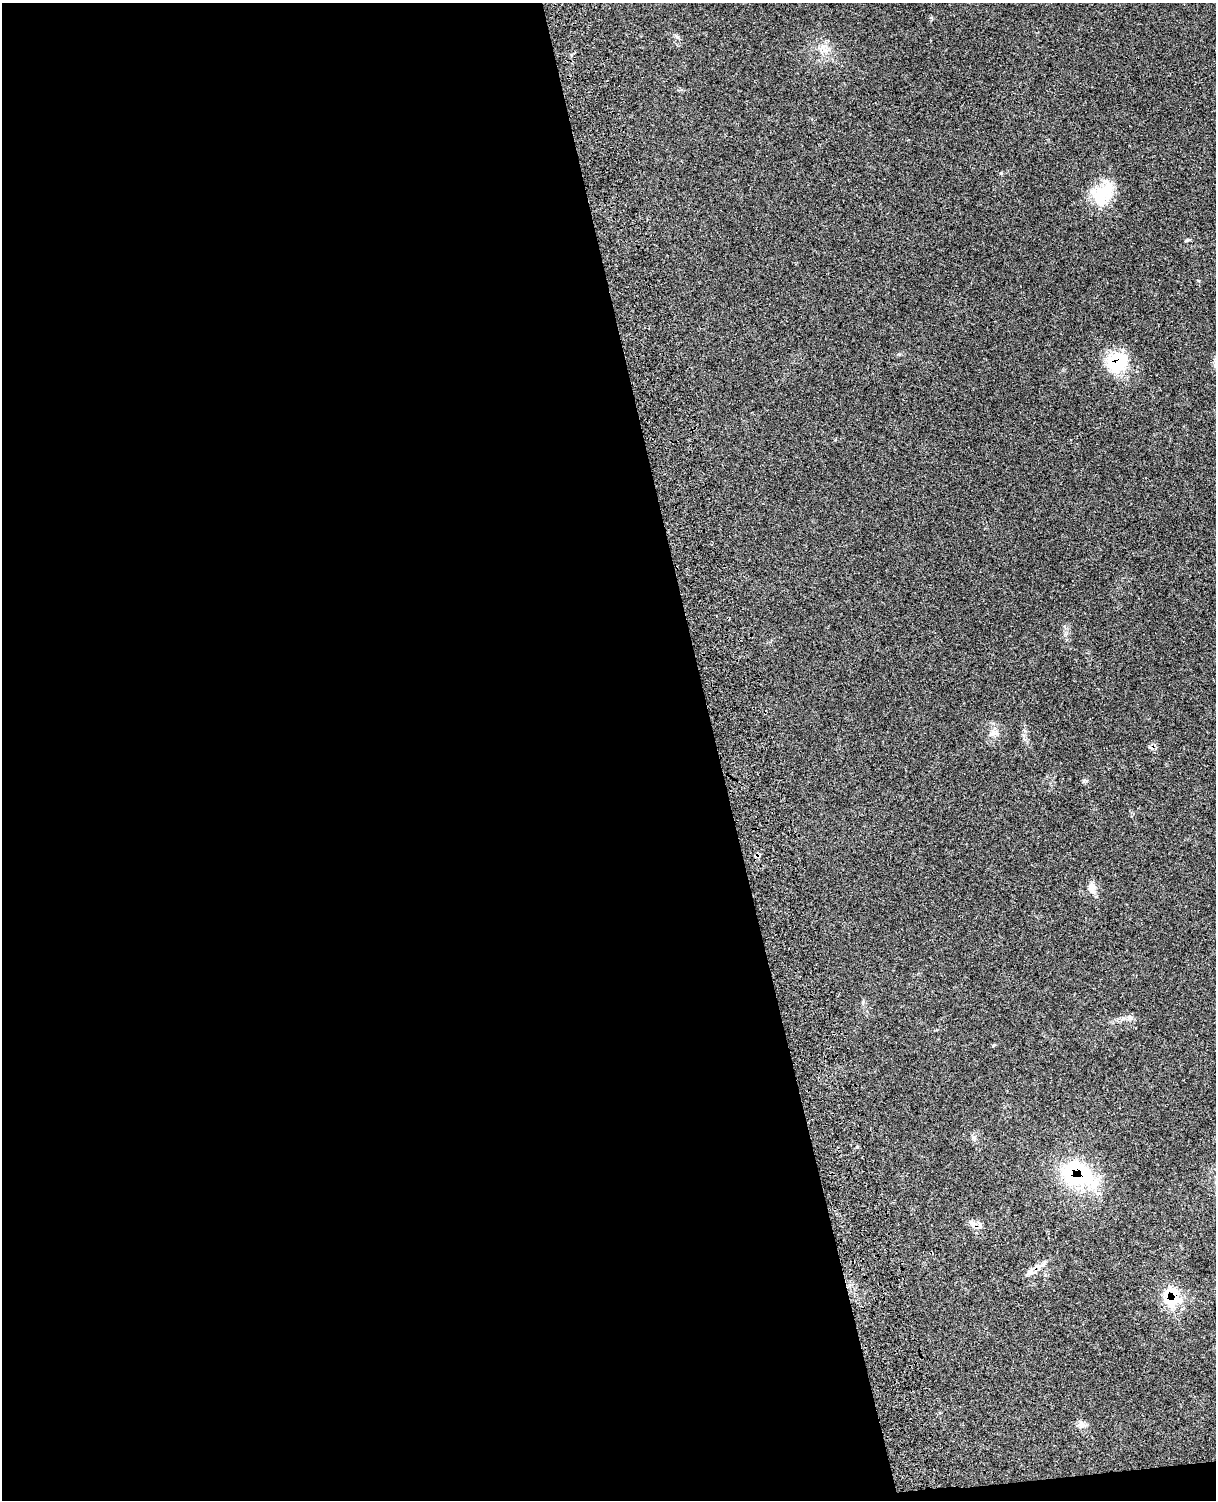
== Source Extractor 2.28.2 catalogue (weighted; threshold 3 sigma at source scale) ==
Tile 9 of 4 x 3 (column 1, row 3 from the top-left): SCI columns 130-1343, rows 278-1775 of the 5102 x 4931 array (HDU 1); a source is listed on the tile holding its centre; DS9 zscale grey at full resolution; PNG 1218 x 1502 px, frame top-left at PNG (2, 3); no overlay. Shown black and unused: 59% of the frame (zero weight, under 3 of 4 exposures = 6% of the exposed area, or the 3 px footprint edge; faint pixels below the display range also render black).
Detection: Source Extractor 2.28.2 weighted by HDU 2 'WHT'; one run over the whole footprint, this tile lists its part. Background 0.0975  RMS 0.0064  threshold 0.0286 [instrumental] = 3 sigma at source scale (4.5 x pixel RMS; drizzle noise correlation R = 1.50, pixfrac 1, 0.05/0.05 arcsec/px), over >= 5 px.
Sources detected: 17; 2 inside a brighter object's white glare — not listed; the other 15 listed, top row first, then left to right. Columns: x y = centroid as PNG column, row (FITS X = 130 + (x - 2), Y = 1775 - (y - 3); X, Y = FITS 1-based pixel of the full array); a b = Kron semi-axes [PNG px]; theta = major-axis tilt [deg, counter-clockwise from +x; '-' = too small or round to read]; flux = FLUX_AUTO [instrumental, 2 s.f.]
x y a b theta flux
823 48 16 9 -46 6
1101 194 37 20 39 23
1188 240 7 4 18 0.88
1117 363 27 25 40 28
994 733 11 9 46 3.8
757 856 9 4 -11 1.3
1092 888 16 10 -81 4.4
1130 1017 10 8 2 2.7
1077 1177 39 28 33 46
971 1222 6 6 - 1.7
980 1225 11 5 -70 2
1038 1267 10 8 -51 3.5
1030 1273 12 8 28 3.1
1173 1300 25 20 46 21
1082 1425 11 10 - 3.1
Overlapping masked pixels (flux is a lower limit): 6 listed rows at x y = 1117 363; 757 856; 1077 1177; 1038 1267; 1030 1273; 1173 1300
Unlisted compact peaks at least as high as the median listed source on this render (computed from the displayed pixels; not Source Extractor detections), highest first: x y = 1084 781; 863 1002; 677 37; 1024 735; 899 354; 1065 634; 974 1137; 1199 281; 1064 626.